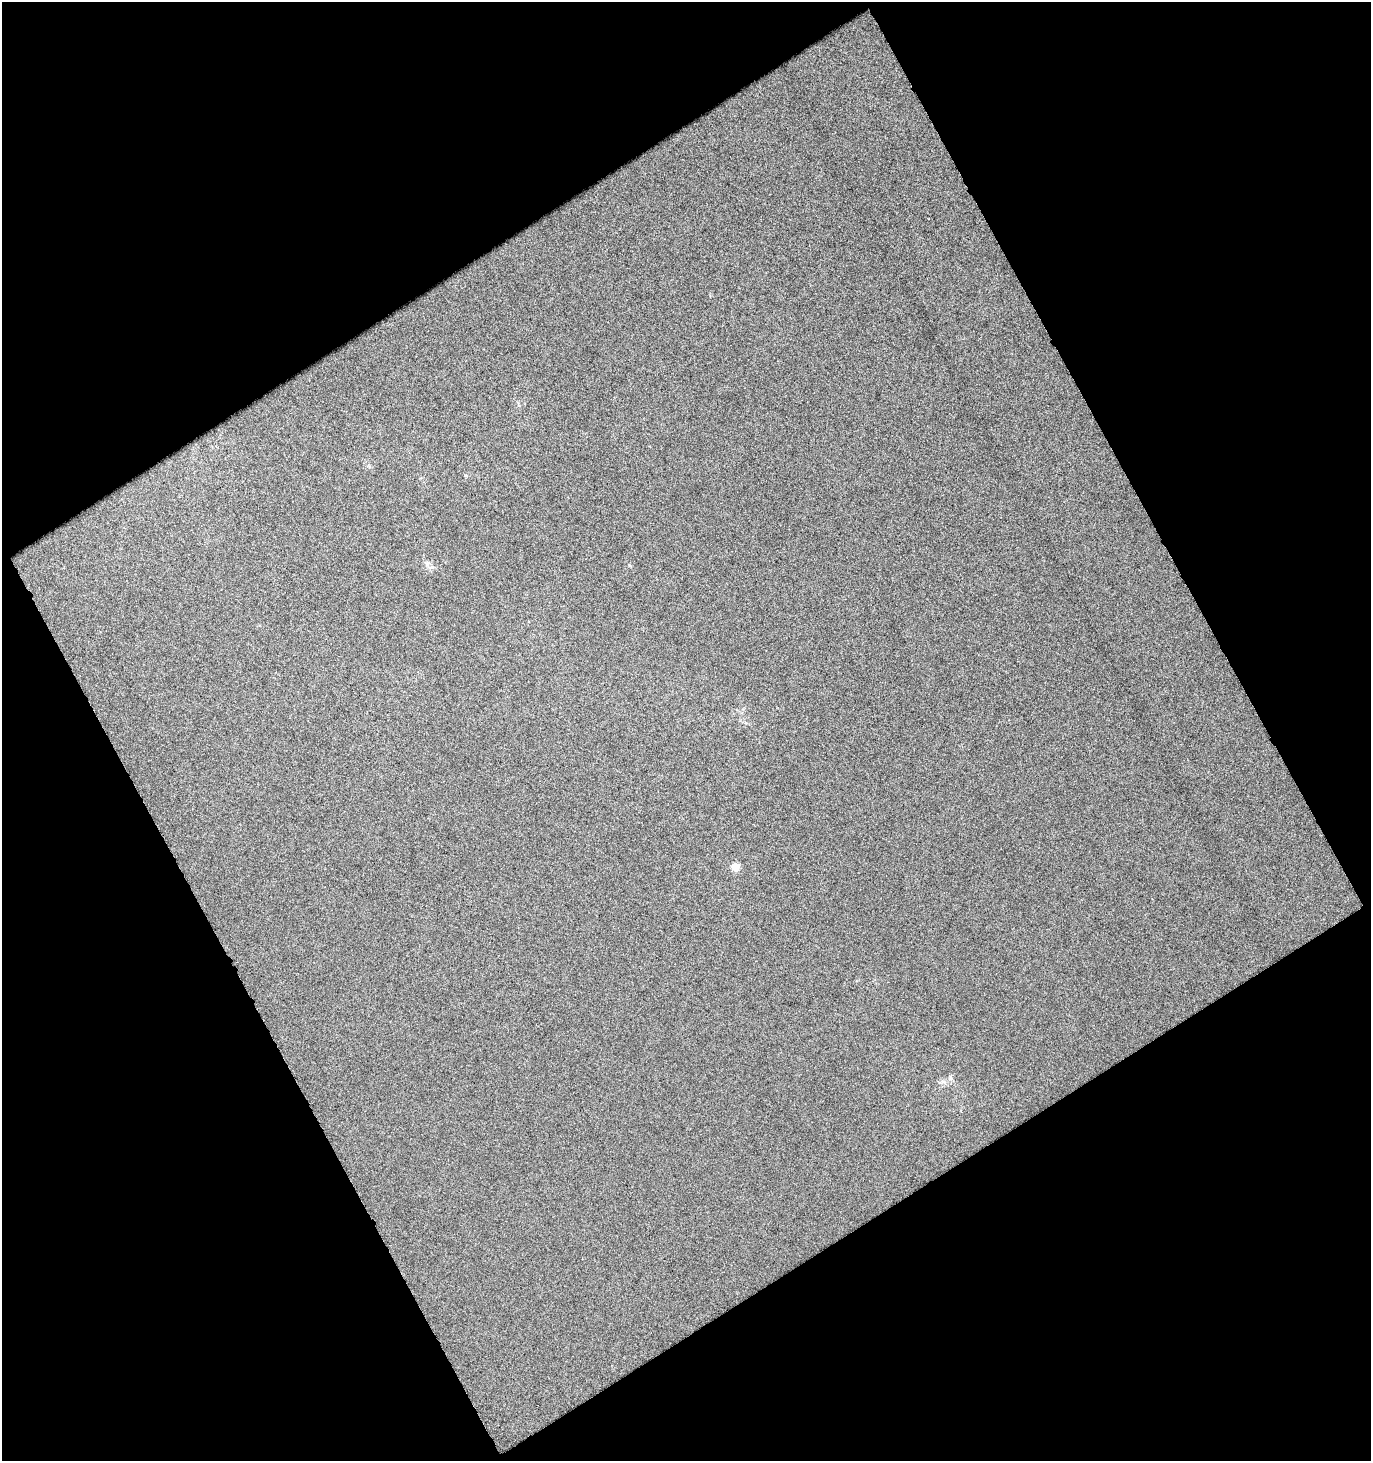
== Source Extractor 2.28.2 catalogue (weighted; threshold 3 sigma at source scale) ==
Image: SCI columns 37-1405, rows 1-1459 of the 1437 x 1459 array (HDU 1 of 3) = the unmasked area's bounding box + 8 px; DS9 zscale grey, full resolution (1 PNG px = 1 image px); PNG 1373 x 1463 px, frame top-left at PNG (2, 2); no overlay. Shown black and unused: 48% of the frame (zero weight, under 12 of 24 exposures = <1% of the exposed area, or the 3 px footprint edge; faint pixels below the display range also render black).
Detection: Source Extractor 2.28.2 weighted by HDU 2 'WHT'. Background -0.0272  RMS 0.071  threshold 0.291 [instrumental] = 3 sigma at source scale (4.09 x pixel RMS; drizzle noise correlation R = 1.36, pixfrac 0.8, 0.0396/0.0396 arcsec/px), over >= 5 px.
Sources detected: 3; all 3 listed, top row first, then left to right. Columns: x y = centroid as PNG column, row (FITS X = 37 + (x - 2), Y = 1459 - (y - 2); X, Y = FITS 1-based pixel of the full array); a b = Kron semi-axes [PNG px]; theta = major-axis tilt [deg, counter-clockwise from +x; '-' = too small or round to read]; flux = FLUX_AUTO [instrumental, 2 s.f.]
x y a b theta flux
427 564 8 6 90 20
735 867 5 5 - 140
950 1078 10 4 -77 13